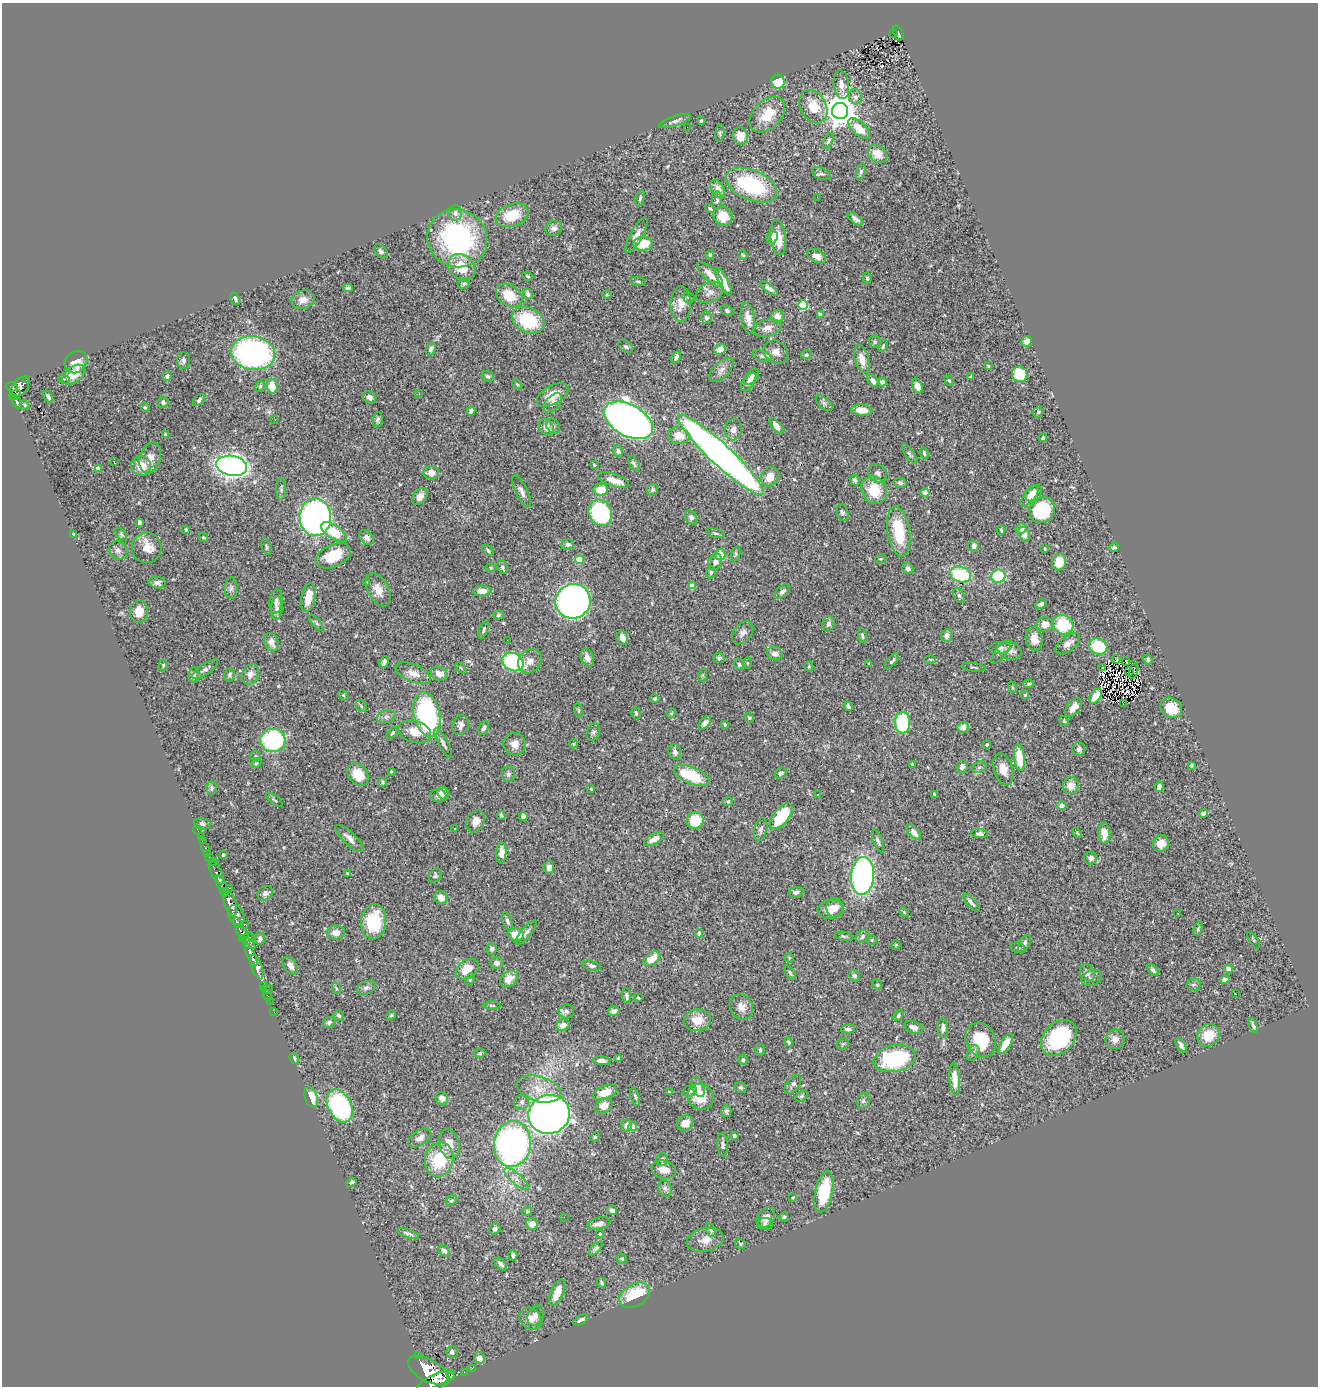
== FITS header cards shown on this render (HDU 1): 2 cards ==
NAXIS1  =                 1316
NAXIS2  =                 1384

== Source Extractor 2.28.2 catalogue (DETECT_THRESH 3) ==
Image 1316 x 1384 px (HDU 1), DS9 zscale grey, 1 PNG px = 1 image px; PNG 1320 x 1388 px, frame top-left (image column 1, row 1384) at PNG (2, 3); each listed source drawn as its Kron ellipse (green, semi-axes under 4 px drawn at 4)
Background 0.795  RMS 0.026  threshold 0.0767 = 3 sigma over >= 5 px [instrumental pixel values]
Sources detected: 546; of the 546, the 500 brightest by FLUX_AUTO listed and drawn (46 fainter detections omitted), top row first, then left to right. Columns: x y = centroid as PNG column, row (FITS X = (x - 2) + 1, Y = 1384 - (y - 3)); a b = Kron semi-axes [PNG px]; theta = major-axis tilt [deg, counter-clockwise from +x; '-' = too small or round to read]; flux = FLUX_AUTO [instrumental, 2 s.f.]
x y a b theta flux
898 33 8 4 -67 150
893 34 2 2 - 9.8
778 82 7 6 - 47
841 85 14 7 -81 12
855 97 7 6 - 6.5
813 107 17 12 -62 38
840 111 8 8 - 3100
767 114 21 14 45 43
675 121 17 5 18 6.8
701 121 4 2 - 2.3
687 127 2 2 - 4
859 129 14 6 -43 29
720 133 8 4 83 3.2
740 136 9 7 -72 22
828 141 8 4 65 3.1
877 154 10 8 -38 21
861 172 9 4 74 3.8
821 174 9 5 -23 4.2
751 185 27 15 -23 150
718 189 10 6 -58 11
817 197 2 2 - 2.5
640 198 8 4 76 3.1
717 200 9 5 88 3.6
710 209 5 4 - 2.8
455 213 7 7 - 7.1
512 215 17 11 19 48
723 216 10 9 - 29
855 219 9 4 -40 6.5
554 228 8 7 - 7.6
636 235 20 6 62 12
772 237 7 5 65 9.6
778 237 18 7 -83 28
457 238 30 28 -29 290
643 244 9 7 8 43
381 251 8 5 -45 4.2
710 255 4 4 - 2.3
743 255 5 3 - 2
817 256 10 6 -26 13
462 267 15 12 -38 43
710 274 17 6 -44 18
527 276 5 3 - 2
867 278 6 4 -80 3
638 281 8 4 -5 3.1
723 282 15 5 -63 24
464 284 6 4 20 3.4
348 288 4 3 - 3.3
769 288 10 4 -35 6.5
710 292 14 9 25 13
528 294 6 5 - 7.1
509 295 14 10 -35 42
607 295 5 3 - 1.8
689 298 6 4 -18 2.7
235 299 6 3 -67 3.8
303 300 12 9 14 13
681 304 17 10 89 20
803 305 5 5 - 98
727 310 6 5 - 3.7
820 315 4 3 - 9.2
777 316 6 6 - 15
706 318 6 5 - 4
748 318 15 6 -79 17
528 320 17 12 -26 89
767 328 14 8 14 12
1026 341 5 5 - 12
875 342 6 6 - 3.2
883 346 6 3 67 2.4
626 347 8 5 -31 4.1
431 349 7 4 72 5.9
720 349 6 5 - 16
776 352 13 11 -34 13
253 353 22 17 -10 520
806 355 5 4 - 3
762 356 10 5 -18 4.1
676 357 6 3 65 4.7
862 359 14 7 -74 19
183 360 8 6 -86 5.2
76 362 12 10 42 21
988 366 4 3 - 2.1
721 370 15 7 45 9.8
1020 374 8 7 - 63
74 375 13 7 38 27
167 376 5 5 - 4.2
488 376 6 5 - 4.2
751 377 9 6 48 6.9
970 377 4 3 - 1.9
64 379 6 4 -28 3.6
27 380 3 2 - 40
873 381 7 4 -50 7.2
949 381 6 4 -61 2.1
748 382 10 5 52 7.6
882 382 4 4 - 9.4
517 384 5 4 - 2.2
260 386 6 4 74 2.6
272 386 7 5 -84 27
918 386 8 5 -65 12
12 387 5 5 - 640
20 387 12 7 51 870
419 394 3 2 - 4.5
15 395 6 3 35 350
553 395 17 9 31 27
48 397 6 3 -61 4.9
369 397 7 5 -36 5.9
199 400 7 4 47 4.4
17 402 7 3 -65 260
163 402 5 5 - 3.9
553 403 11 7 51 9.9
824 403 10 5 -39 4.3
25 405 5 4 - 2
145 407 5 4 - 2.2
862 410 10 5 -5 17
471 411 4 4 - 5.4
1038 412 5 5 - 2.3
378 419 7 5 86 4.2
275 420 3 2 - 2.3
628 420 27 15 -29 1500
553 426 8 6 -54 5
776 426 9 4 -51 11
546 427 9 6 -51 12
733 429 11 8 80 8.7
165 434 4 3 - 2
679 435 11 8 -9 28
1043 438 4 3 - 3.9
618 451 6 5 - 4.4
924 453 5 3 - 3.4
910 454 12 4 -53 4
721 455 57 10 -43 1600
150 458 15 10 72 15
114 462 3 2 - 1.8
634 464 9 4 -58 3.3
594 465 3 3 - 1.7
141 466 10 9 - 28
232 466 15 10 -10 1300
98 469 4 4 - 13
431 473 7 7 - 13
878 473 10 8 -47 6.2
770 477 10 8 62 24
614 480 16 6 -19 18
855 480 5 5 - 4.6
900 483 6 5 - 4.2
281 489 11 5 -90 3.9
601 490 7 5 7 28
652 490 6 5 - 3.2
874 490 14 12 -57 48
522 491 17 6 -64 9.1
925 493 4 4 - 25
1033 493 9 7 44 14
420 496 9 6 51 9.7
1029 496 12 5 49 10
1042 510 13 12 - 120
600 513 13 11 -63 190
842 513 8 6 -72 4.6
315 517 19 16 -88 710
691 517 7 5 -59 4.1
140 522 4 4 - 12
1021 528 5 5 - 7.1
186 529 3 3 - 5.1
1001 530 4 2 - 2.2
899 531 25 11 -81 68
334 532 14 7 -34 47
715 533 9 3 -16 3
121 534 7 4 -53 2.8
1024 534 8 5 -72 11
73 535 4 2 - 2
203 537 5 4 - 2.5
367 537 8 6 -45 8.6
568 544 6 5 - 5.5
973 546 5 5 - 7.9
266 547 8 4 -76 3.2
147 548 15 15 - 23
1114 548 5 4 - 3
1045 549 3 3 - 2.1
118 550 10 8 -38 7.1
488 550 6 4 -49 3.2
736 554 7 4 71 3.2
720 555 5 5 - 28
333 556 18 11 24 50
881 559 6 4 18 2.2
579 560 4 4 - 54
715 562 8 6 66 8.6
1059 562 8 7 - 23
491 567 6 4 -1 2.2
503 567 7 5 -68 4.4
908 569 6 5 - 5.8
711 572 6 4 76 2.7
961 574 11 7 -18 93
998 576 7 6 - 75
367 582 4 3 - 2.2
157 583 8 5 -5 6.9
692 586 4 4 - 28
231 588 10 6 88 5.8
378 590 18 10 -60 19
482 591 8 5 1 17
782 592 9 5 40 6
959 596 8 5 -63 4.4
308 598 14 7 78 30
276 601 12 6 84 7.1
573 601 18 17 - 670
1041 604 6 4 28 5.1
277 608 12 6 86 9.1
139 611 11 9 86 22
498 615 5 4 - 2.4
316 623 10 4 -49 2.9
828 624 8 6 76 6.3
1045 624 8 7 - 16
1063 625 10 9 - 84
484 630 9 4 70 3.5
743 633 13 8 49 8.8
947 635 6 5 - 9.2
862 636 7 4 -83 3.7
623 638 7 5 -73 10
1034 639 12 8 -78 19
507 640 2 2 - 4
271 642 9 7 -66 15
1068 644 14 7 38 11
1098 646 9 7 -26 67
1000 648 10 6 6 5
1010 651 12 9 -19 11
1001 652 14 5 51 7.2
775 654 8 6 -12 10
587 658 9 6 -66 13
719 658 5 5 - 4
1116 659 4 3 - 4.6
1148 659 5 4 - 3.6
930 660 6 4 -2 2
530 661 13 10 48 15
892 661 9 4 50 4
1126 661 4 2 - 2.7
384 662 6 4 70 5.5
513 662 11 8 -31 160
747 663 6 4 90 2
869 663 3 2 - 1.8
739 664 6 4 -71 3.6
163 665 5 4 - 2.6
809 666 5 4 - 2.2
974 667 12 3 -8 2.5
1103 667 4 3 - 4.5
461 668 6 4 -45 2.1
205 669 15 5 34 6.8
1129 671 4 2 - 2
1134 671 8 4 72 3.7
413 673 19 8 -23 16
250 674 11 8 63 11
439 674 8 6 -19 15
194 675 8 5 89 3.5
230 675 7 5 75 3.9
703 675 6 4 71 2.2
1028 684 5 4 - 2.4
1012 687 6 3 -71 1.9
343 695 5 4 - 1.8
1025 695 4 3 - 3.8
1095 696 8 5 56 25
655 699 5 4 - 2.8
1123 703 3 2 - 1.9
361 706 6 5 - 3.1
848 706 5 3 - 4.4
1074 707 11 6 50 14
1171 708 11 9 -35 45
579 710 7 4 -81 2.4
636 713 6 4 -75 3.4
671 713 5 4 - 2.1
427 714 23 13 -77 320
386 717 9 6 18 6.5
749 718 5 4 - 2.2
1064 721 5 4 - 2
705 723 8 4 49 6.5
903 723 11 7 -87 100
725 724 4 4 - 2.7
460 725 10 8 69 8
963 727 6 5 - 11
484 728 7 4 68 5.3
415 732 16 11 -17 25
593 732 9 6 70 4.6
392 733 7 4 48 3
273 740 12 11 - 200
443 743 16 4 -61 7.3
514 744 11 11 - 15
573 744 4 4 - 1.9
987 745 4 3 - 3.7
1079 749 7 6 - 5.6
675 752 8 6 -75 6.2
256 756 5 5 - 2.4
1019 758 13 5 -83 52
256 763 5 4 - 2.2
912 764 4 3 - 1.8
1192 765 3 3 - 2.4
962 767 7 5 78 7
979 767 7 5 22 3.9
1003 769 16 9 -73 20
391 772 3 3 - 1.9
781 773 6 4 39 4.2
358 774 12 9 -53 39
508 774 8 7 - 4.5
692 775 19 8 -22 80
383 782 5 4 - 3
1071 786 8 8 - 18
1159 787 5 4 - 7.8
212 788 6 5 - 3.9
591 789 3 3 - 2
443 793 7 5 -64 9.2
934 794 3 3 - 2.3
818 795 4 4 - 2
439 796 8 6 -13 8.4
275 800 10 3 -40 2.5
728 801 5 4 - 2.3
1062 806 5 4 - 5.8
1203 814 4 4 - 5.9
501 815 5 3 - 2.6
523 816 4 4 - 6.4
781 816 15 7 51 79
695 820 8 8 - 52
475 821 11 8 63 14
202 824 8 5 -11 4.3
455 829 3 3 - 4
197 830 5 2 - 13
761 830 12 6 76 6.2
914 832 9 5 -48 12
1077 833 6 3 -46 1.9
1104 833 10 6 -86 20
979 834 8 4 -3 5
201 837 2 2 - 10
349 838 18 6 -45 12
654 839 11 5 29 14
202 841 2 2 - 5.1
878 841 12 5 -68 4.8
1161 843 8 8 - 17
205 848 4 3 - 29
207 853 2 2 - 11
501 853 10 5 86 14
223 855 3 3 - 3.2
210 857 3 3 - 52
1091 858 6 6 - 5.7
213 861 2 2 - 11
549 867 6 5 - 8.4
216 872 13 5 -63 650
347 873 3 3 - 2
435 876 7 5 56 3.8
863 876 19 11 86 460
221 884 9 4 -63 1700
230 888 3 2 - 36
225 892 4 3 - 700
796 892 8 5 11 6.3
265 893 8 6 34 5.7
441 897 7 6 - 12
971 902 11 3 -49 5.6
230 904 13 6 -73 3800
835 908 10 8 -88 14
830 909 13 9 11 23
904 912 5 4 - 2.4
1178 913 3 2 - 3
236 915 11 7 -61 1600
507 921 9 4 -73 4.9
374 922 17 12 84 83
237 923 5 3 - 560
244 924 4 3 - 180
1198 929 7 4 72 2.5
336 932 9 7 6 11
242 933 8 5 -51 840
526 933 15 5 50 6.8
699 933 4 4 - 6.4
516 935 8 6 -10 26
844 936 9 4 -8 3.1
863 936 7 5 49 4.1
247 938 8 3 7 640
260 939 6 5 - 5.6
872 940 5 4 - 1.9
1254 940 9 2 -54 1.8
248 943 8 4 -37 530
1024 943 10 5 63 5.5
896 945 4 4 - 2.2
1018 948 7 5 -11 3.2
492 949 6 5 - 3.8
251 955 12 4 -66 1800
789 958 5 4 - 2
652 959 9 6 36 25
496 963 6 6 - 8.9
290 966 10 6 -53 8.1
592 966 9 5 -15 5.2
257 967 13 5 -70 2500
467 969 12 9 34 29
1228 969 4 4 - 8.3
1153 970 7 4 -45 4.8
790 973 8 4 -56 3.1
1087 973 9 7 -66 8.5
854 976 6 5 - 4.4
1092 978 10 7 26 5.1
509 979 10 7 37 18
470 980 6 4 65 2.7
1225 980 5 4 - 6.9
264 985 4 3 - 56
877 985 5 4 - 2.6
1193 985 7 6 - 3.9
336 988 6 3 -72 2.2
366 988 10 6 23 6
267 989 6 2 0 42
1235 993 3 2 - 2.9
267 996 6 2 -73 24
626 996 8 4 -86 4.5
638 998 3 3 - 2.2
270 1001 3 2 - 15
492 1005 8 3 -1 2.4
741 1007 13 11 -58 15
566 1011 8 7 - 5.6
614 1011 6 5 - 7.1
274 1012 2 2 - 14
339 1015 5 4 - 4.1
391 1015 5 4 - 2.1
898 1015 6 4 58 2.8
697 1020 13 11 7 25
329 1022 7 5 21 3.9
563 1025 7 5 23 10
1253 1026 8 3 -68 3.3
914 1027 9 6 -22 8.6
943 1028 9 5 -89 6.8
848 1029 7 4 5 5.2
1208 1035 12 10 42 32
1059 1038 20 15 46 150
1115 1039 10 9 - 12
981 1040 18 14 -63 68
788 1042 5 4 - 3.6
843 1044 6 5 - 2.7
1006 1044 11 5 58 27
1181 1045 8 4 -57 6.3
760 1050 6 5 - 2.6
480 1053 5 4 - 3.3
973 1053 8 5 62 4.7
294 1058 5 4 - 3.5
619 1059 4 4 - 3
895 1059 21 13 10 160
743 1060 5 4 - 2.9
602 1061 9 4 -6 8.1
955 1079 16 5 -86 23
793 1084 11 6 53 5.7
698 1087 11 6 -67 9.1
741 1088 6 5 - 3.6
539 1089 22 12 -15 33
690 1091 7 5 15 4
605 1092 12 7 20 25
669 1092 3 3 - 1.8
801 1096 7 5 40 3.2
311 1097 10 6 -69 25
635 1097 9 3 -71 3.1
701 1097 13 12 - 37
442 1098 6 6 - 11
863 1101 7 6 - 4.3
522 1102 8 7 - 6
340 1106 17 12 -62 260
604 1106 9 7 35 15
726 1111 6 5 - 4.1
549 1114 21 19 22 1100
685 1123 8 7 - 16
627 1125 6 5 - 11
632 1127 4 4 - 35
734 1136 4 3 - 3.4
595 1137 5 4 - 1.9
420 1138 13 7 33 11
449 1144 15 10 -74 20
512 1144 23 18 82 600
723 1145 12 5 -85 5.3
439 1159 17 14 75 77
662 1159 7 5 86 3.5
664 1169 12 8 -13 20
516 1179 15 5 -40 11
351 1182 5 4 - 3.3
665 1188 9 6 -75 6
824 1192 21 8 78 71
793 1197 4 4 - 1.7
451 1200 6 4 35 2.7
612 1210 5 4 - 5.6
527 1211 5 4 - 2.2
564 1217 2 2 - 32
784 1217 4 4 - 2
766 1218 11 8 54 11
532 1224 6 6 - 15
599 1224 12 6 16 7.6
765 1224 8 6 8 4.8
495 1229 6 5 - 4.4
711 1230 7 4 -63 2.6
408 1233 11 3 -19 5.1
600 1234 4 3 - 2
705 1240 19 11 12 19
740 1244 6 4 -32 2.7
596 1248 8 4 45 4.1
444 1251 6 4 -52 6.2
513 1255 5 4 - 5.2
622 1259 5 5 - 2.9
501 1264 7 4 -47 5.1
602 1283 5 3 - 2.8
557 1292 14 6 67 24
635 1295 17 11 30 70
535 1316 10 7 66 12
531 1319 12 10 -45 16
581 1320 8 4 29 4.7
452 1352 6 6 - 6.6
418 1356 3 3 - 100
479 1358 6 5 - 11
472 1368 2 2 - 11
428 1370 22 11 -29 8700
464 1372 2 2 - 8.8
451 1377 3 2 - 1100
436 1382 21 7 25 6200
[46 fainter detections neither listed nor drawn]